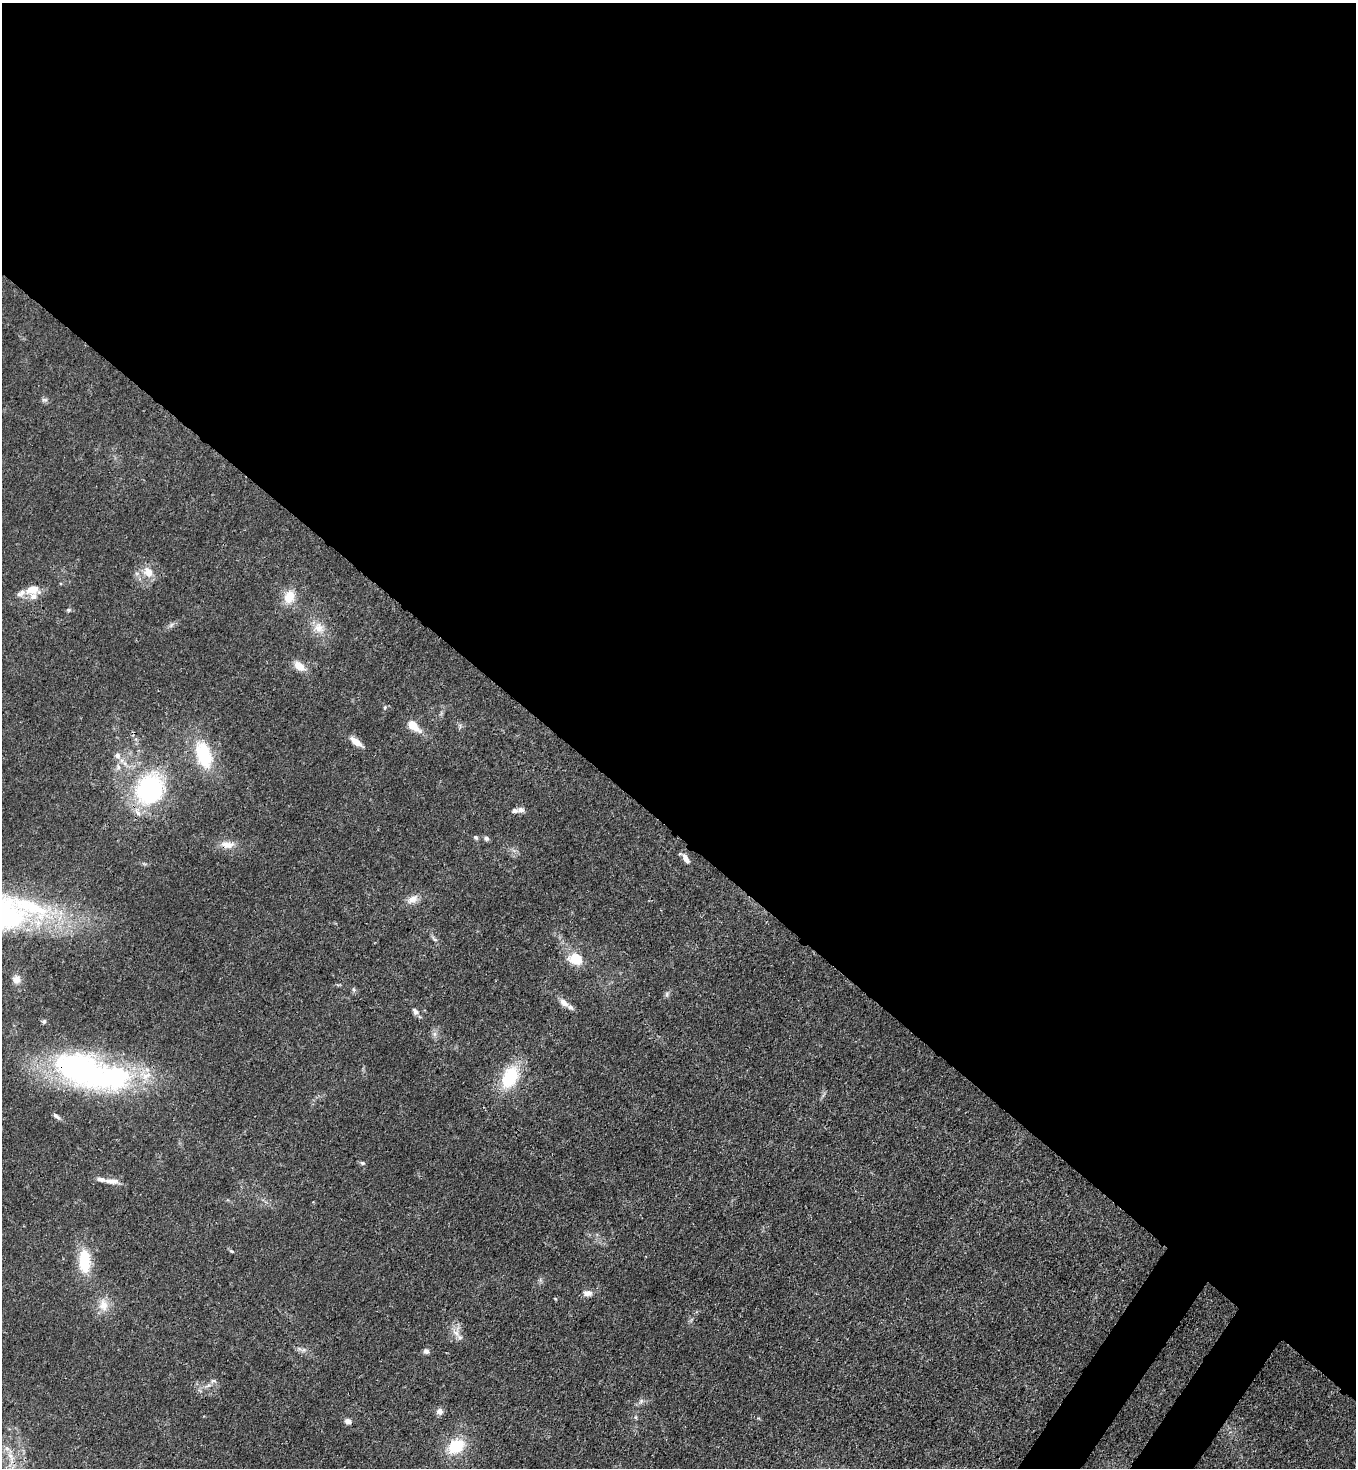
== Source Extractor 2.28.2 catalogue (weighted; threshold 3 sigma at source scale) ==
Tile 3 of 4 x 4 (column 3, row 1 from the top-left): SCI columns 2933-4286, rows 4455-5920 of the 6004 x 5981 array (HDU 1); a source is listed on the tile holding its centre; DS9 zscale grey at full resolution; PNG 1358 x 1470 px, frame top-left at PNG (2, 3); no overlay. Shown black and unused: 58% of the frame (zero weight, under 3 of 4 exposures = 7% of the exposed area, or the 3 px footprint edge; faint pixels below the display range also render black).
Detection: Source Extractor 2.28.2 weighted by HDU 2 'WHT'; one run over the whole footprint, this tile lists its part. Background 0.0199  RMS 0.0026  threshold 0.0119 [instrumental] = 3 sigma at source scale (4.5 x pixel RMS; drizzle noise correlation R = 1.50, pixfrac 1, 0.05/0.05 arcsec/px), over >= 5 px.
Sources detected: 53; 5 inside a brighter listed object's ellipse — not listed separately; the other 48 listed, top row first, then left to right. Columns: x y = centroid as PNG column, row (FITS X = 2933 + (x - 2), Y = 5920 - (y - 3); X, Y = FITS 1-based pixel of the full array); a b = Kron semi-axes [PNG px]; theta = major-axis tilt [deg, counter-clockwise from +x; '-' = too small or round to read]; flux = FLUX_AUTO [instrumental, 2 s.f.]
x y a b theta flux
44 400 9 4 0 0.59
148 572 16 11 -56 3.3
32 590 17 10 1 3.9
289 597 17 13 70 4.4
69 610 6 5 - 0.45
171 625 8 5 46 0.68
319 628 18 13 -57 3.5
299 666 16 9 -38 2.8
385 707 5 3 - 0.31
413 726 13 7 -43 4.5
356 742 15 6 -37 2.9
117 755 8 8 - 1.1
204 755 27 15 -72 15
150 789 34 28 61 35
521 810 10 7 -8 0.98
475 837 7 5 -38 0.48
486 838 6 6 - 0.79
227 845 19 10 -11 2.9
686 858 12 6 -58 1.6
413 899 17 10 30 2.2
434 939 11 4 -46 0.68
576 959 16 12 -21 6.4
16 979 10 10 - 1.8
354 989 7 4 -81 0.46
667 994 7 5 62 0.58
564 1003 15 7 -44 2
416 1011 10 7 -46 1
44 1021 6 5 - 0.47
435 1034 7 5 90 0.74
90 1072 98 36 -16 79
510 1077 29 17 64 12
56 1116 12 5 -35 0.8
362 1163 7 5 -19 0.47
112 1181 20 7 -5 2.1
231 1251 7 4 -27 0.39
84 1261 27 13 -88 9.5
587 1293 11 7 2 1.7
555 1298 5 3 - 0.2
103 1305 16 13 -90 3.5
456 1333 15 10 -65 2.3
426 1351 7 6 - 0.8
213 1381 7 5 30 0.63
641 1401 7 4 57 0.64
439 1411 9 8 - 1.1
636 1417 6 4 73 0.35
348 1421 7 5 -15 1.4
456 1446 19 14 37 9.2
10 1456 13 7 -56 2.1
Overlapping masked pixels (flux is a lower limit): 3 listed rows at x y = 150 789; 227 845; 90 1072